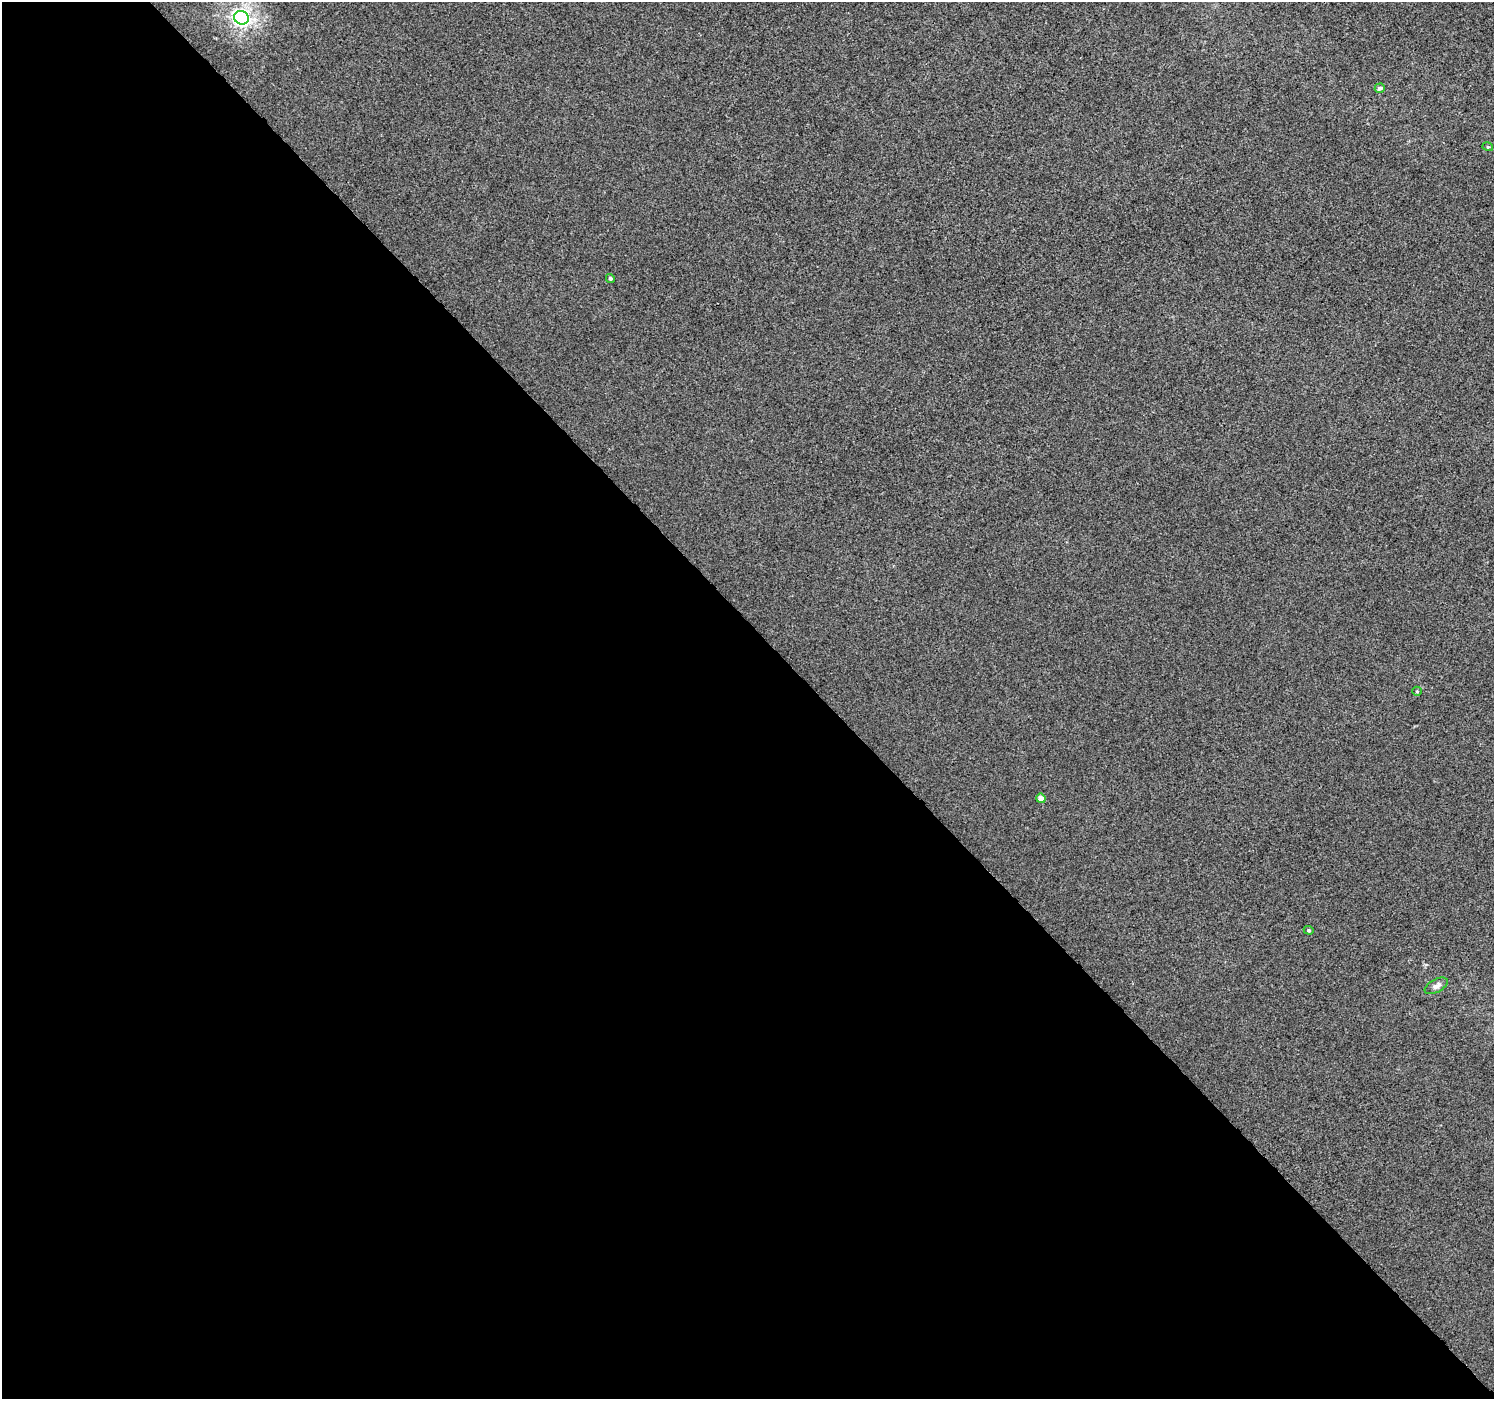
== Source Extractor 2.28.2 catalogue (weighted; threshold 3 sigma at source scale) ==
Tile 9 of 4 x 4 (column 1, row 3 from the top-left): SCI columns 51-1542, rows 1649-3045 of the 6066 x 6027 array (HDU 1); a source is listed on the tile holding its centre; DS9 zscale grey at full resolution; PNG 1496 x 1401 px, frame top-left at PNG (2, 2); each listed source drawn as its Kron ellipse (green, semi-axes under 4 px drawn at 4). Shown black and unused: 55% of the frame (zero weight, under 3 of 4 exposures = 5% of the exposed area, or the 3 px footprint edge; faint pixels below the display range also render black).
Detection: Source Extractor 2.28.2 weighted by HDU 2 'WHT'; one run over the whole footprint, this tile lists its part. Background -8.82e-04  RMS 0.0046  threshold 0.0208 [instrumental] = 3 sigma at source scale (4.5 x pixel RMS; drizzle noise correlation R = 1.50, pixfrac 1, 0.0396/0.0396 arcsec/px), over >= 5 px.
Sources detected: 8; all 8 listed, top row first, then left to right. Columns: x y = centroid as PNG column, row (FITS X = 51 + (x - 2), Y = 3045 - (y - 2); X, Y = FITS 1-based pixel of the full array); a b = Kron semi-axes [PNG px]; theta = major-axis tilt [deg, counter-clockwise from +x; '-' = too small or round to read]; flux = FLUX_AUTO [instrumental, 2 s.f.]
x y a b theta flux
241 18 7 6 - 180
1380 88 5 4 - 1.5
1488 147 5 3 - 0.44
610 278 5 4 - 0.84
1417 691 5 4 - 0.51
1041 798 5 4 - 3.5
1309 930 5 4 - 0.59
1436 986 13 6 28 2.4